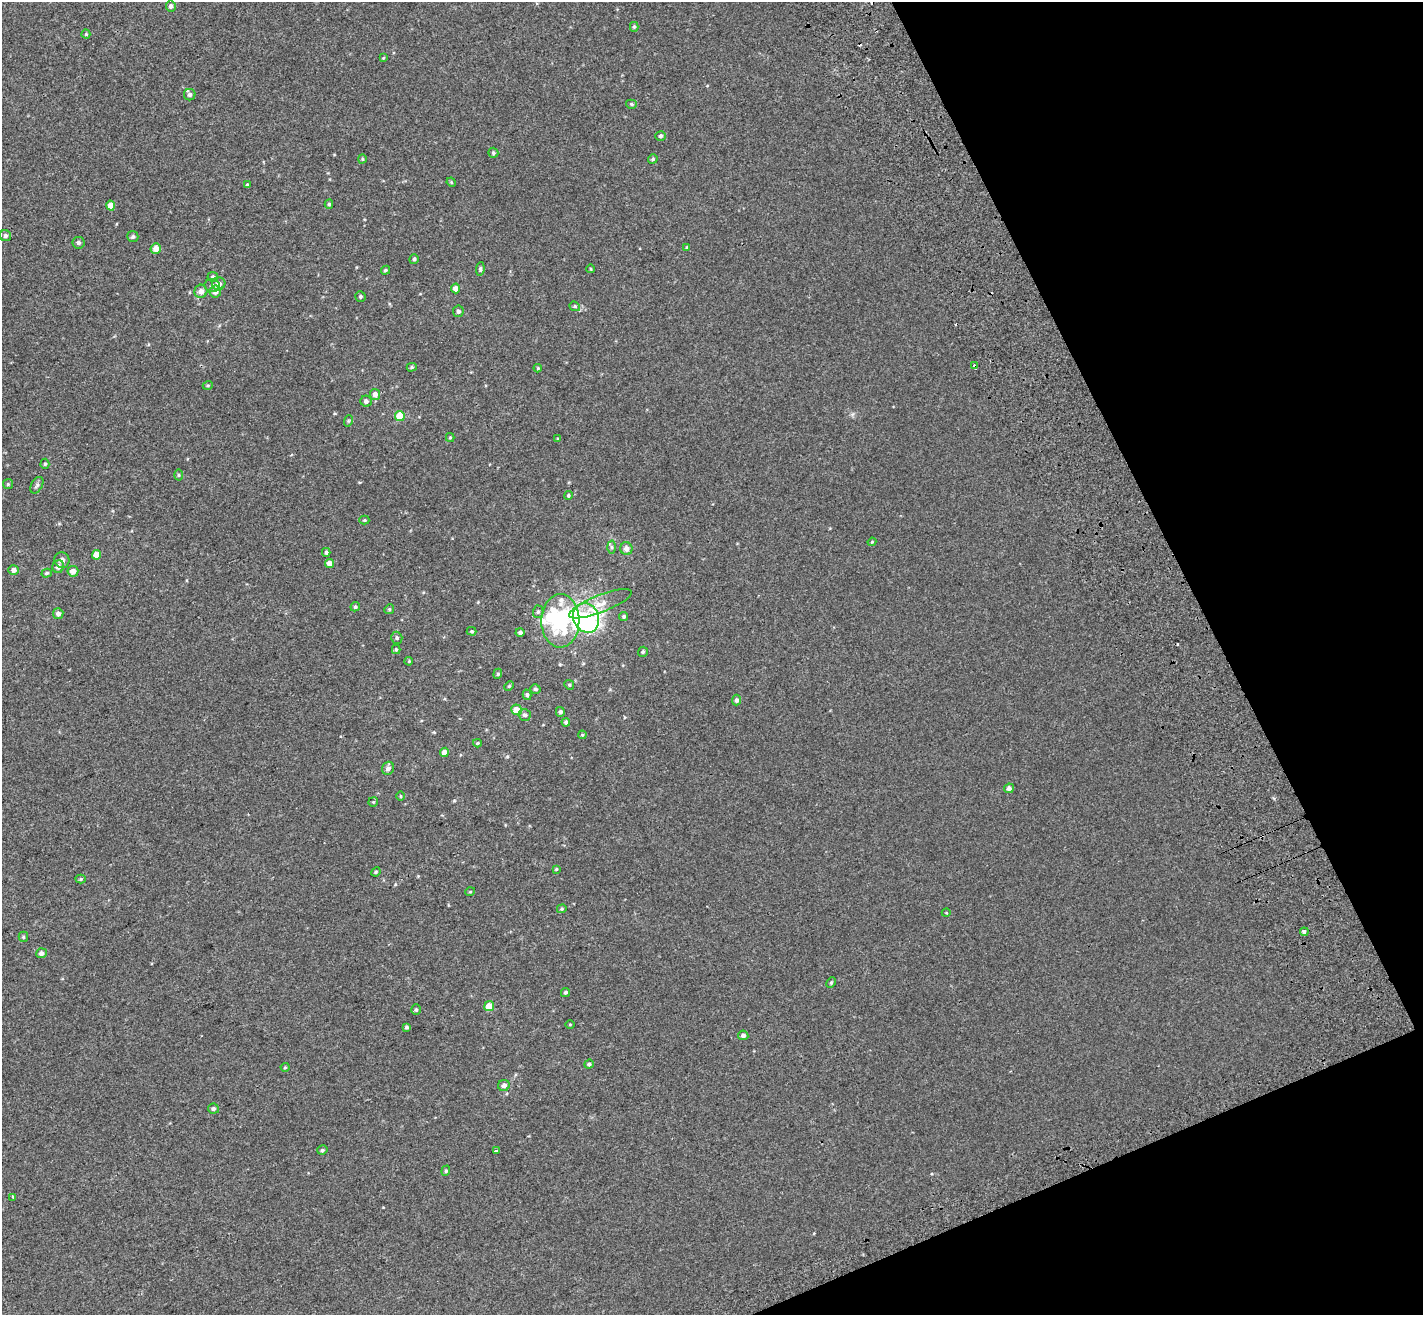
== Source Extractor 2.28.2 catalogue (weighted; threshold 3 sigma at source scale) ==
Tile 12 of 4 x 4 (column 4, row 3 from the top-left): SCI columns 4368-5788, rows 1561-2873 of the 5889 x 5690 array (HDU 1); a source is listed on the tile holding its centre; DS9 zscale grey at full resolution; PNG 1425 x 1317 px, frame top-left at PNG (2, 2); each listed source drawn as its Kron ellipse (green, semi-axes under 4 px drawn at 4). Shown black and unused: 20% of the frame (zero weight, under 2 of 3 exposures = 6% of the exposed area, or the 3 px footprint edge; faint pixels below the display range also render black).
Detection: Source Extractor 2.28.2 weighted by HDU 2 'WHT'; one run over the whole footprint, this tile lists its part. Background 0.00116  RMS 0.0065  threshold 0.0294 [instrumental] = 3 sigma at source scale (4.5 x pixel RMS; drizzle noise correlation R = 1.50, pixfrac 1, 0.0396/0.0396 arcsec/px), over >= 5 px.
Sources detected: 125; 4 inside a brighter object's white glare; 4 cosmic-ray / hot-pixel residue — neither listed nor drawn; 3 inside a brighter listed object's ellipse — not listed separately; the other 114 listed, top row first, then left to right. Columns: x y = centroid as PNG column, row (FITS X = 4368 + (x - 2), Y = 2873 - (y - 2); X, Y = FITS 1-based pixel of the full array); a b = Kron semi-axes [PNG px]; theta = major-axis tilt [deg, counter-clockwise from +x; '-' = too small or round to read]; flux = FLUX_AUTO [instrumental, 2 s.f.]
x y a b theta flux
171 6 5 5 - 1.9
634 27 5 4 - 0.82
86 34 4 4 - 0.62
383 58 4 3 - 0.47
190 95 6 5 - 1.7
631 104 5 4 - 0.84
660 136 5 5 - 1.2
493 153 5 5 - 0.92
362 159 4 4 - 0.67
653 159 5 4 - 1
451 182 5 3 - 0.53
247 184 3 3 - 0.64
329 204 4 4 - 0.76
111 206 5 4 - 6.7
5 236 6 5 - 1.4
133 237 5 5 - 1.1
78 243 6 6 - 1.5
687 247 3 3 - 0.5
156 249 5 5 - 4.5
414 259 5 4 - 0.92
480 269 7 4 83 1
591 269 4 2 - 0.45
385 270 5 4 - 0.81
213 277 5 4 - 1.3
219 284 7 6 - 3.2
212 286 8 6 -12 2.1
455 288 5 4 - 3.3
201 291 7 6 - 3.4
215 291 6 5 - 3.2
360 296 5 5 - 1.1
575 306 5 4 - 0.75
458 311 6 5 - 1.4
975 366 4 3 - 7.3
412 367 5 4 - 0.84
538 368 4 4 - 0.56
208 385 5 3 - 0.56
375 394 5 5 - 3.8
366 401 6 5 - 1.8
400 416 5 5 - 14
348 421 6 3 71 0.62
450 437 4 4 - 0.66
558 439 4 4 - 0.59
45 464 5 4 - 0.83
179 475 5 3 - 0.67
8 484 5 5 - 0.73
37 485 9 5 61 1.4
568 495 4 4 - 0.81
364 520 5 4 - 0.68
872 542 4 3 - 0.52
612 547 6 4 -88 1
626 549 6 6 - 3.3
326 552 4 3 - 1.1
96 555 5 4 - 6.7
62 560 8 7 - 2.4
329 564 4 4 - 4.5
58 567 6 5 - 2.7
13 570 5 5 - 2.7
73 571 5 5 - 4.2
47 573 5 4 - 0.84
600 604 33 8 21 8.9
355 607 5 4 - 1.1
389 609 5 4 - 0.78
538 612 6 5 - 1.1
58 614 5 5 - 2.3
624 616 4 4 - 1
586 618 15 12 -65 30
560 621 27 19 89 55
472 631 5 4 - 0.72
520 632 4 4 - 1.4
397 638 6 5 - 1.2
396 649 5 4 - 0.67
643 652 5 5 - 0.95
409 661 4 3 - 0.53
498 674 5 4 - 0.79
569 685 5 4 - 0.81
509 686 5 4 - 0.73
535 689 5 5 - 1.3
527 695 5 4 - 1.1
737 700 5 4 - 1.3
516 710 5 5 - 7.6
560 712 5 4 - 1.2
525 715 6 6 - 1.4
566 722 4 4 - 1.4
582 735 4 4 - 0.6
477 743 4 3 - 0.68
444 752 4 4 - 3.6
388 768 7 6 - 2.2
1009 788 5 4 - 1.9
400 796 4 3 - 0.54
373 802 5 4 - 0.63
556 869 4 3 - 0.59
376 872 5 4 - 0.76
81 879 5 4 - 0.7
470 892 5 3 - 0.52
562 909 5 4 - 0.67
946 913 4 3 - 0.46
1304 932 4 4 - 1.4
23 937 5 5 - 0.78
41 953 5 5 - 2
831 983 5 3 - 0.82
565 992 5 4 - 1
489 1006 5 4 - 9.7
416 1010 5 4 - 1
570 1024 5 3 - 0.47
406 1027 4 4 - 1.1
743 1035 5 5 - 2.1
589 1064 5 4 - 1.1
285 1067 4 4 - 0.59
504 1085 6 5 - 3.1
213 1109 5 5 - 1.4
322 1150 5 4 - 1.1
496 1151 3 3 - 1.7
446 1171 5 4 - 0.8
13 1197 3 2 - 0.82
Overlapping masked pixels (flux is a lower limit): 1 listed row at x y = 975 366